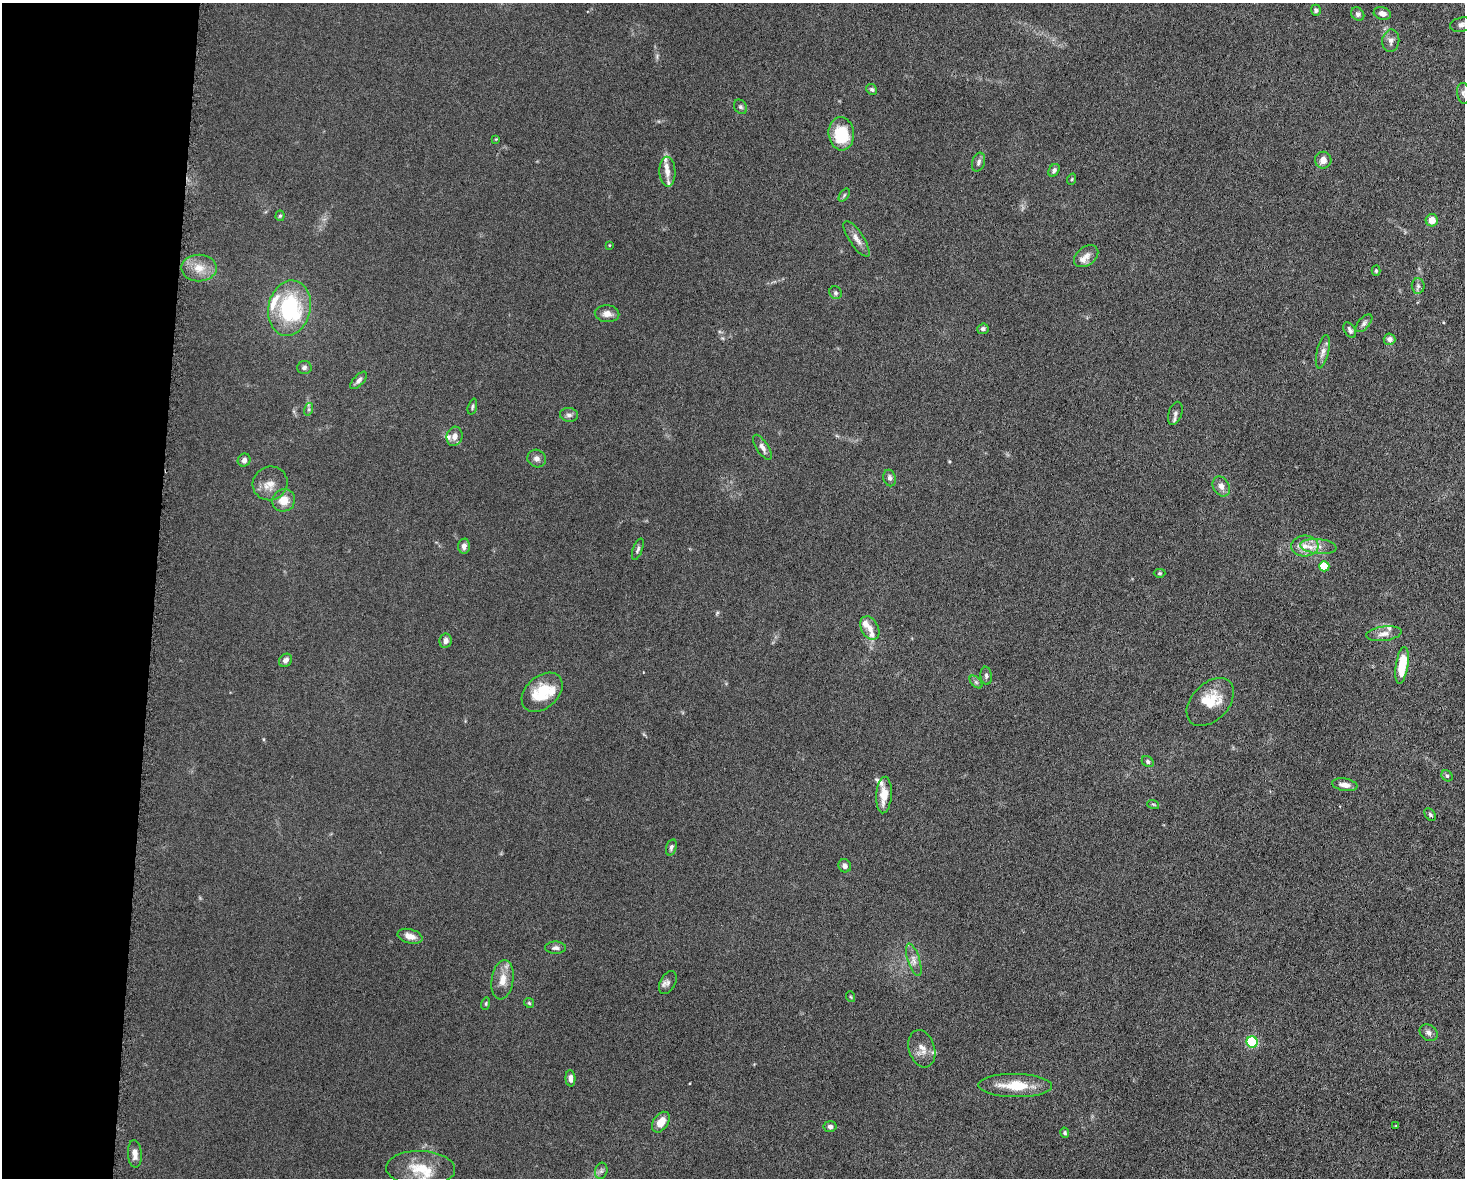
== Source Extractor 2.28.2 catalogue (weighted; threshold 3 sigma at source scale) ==
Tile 4 of 3 x 4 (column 1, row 2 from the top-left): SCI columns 230-1692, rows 2360-3535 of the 4746 x 4720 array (HDU 1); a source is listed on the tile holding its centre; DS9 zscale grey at full resolution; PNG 1467 x 1180 px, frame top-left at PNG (2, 3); each listed source drawn as its Kron ellipse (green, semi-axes under 4 px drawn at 4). Shown black and unused: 10% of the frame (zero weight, under 5 of 10 exposures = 2% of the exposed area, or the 3 px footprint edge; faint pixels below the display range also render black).
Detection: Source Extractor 2.28.2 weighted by HDU 2 'WHT'; one run over the whole footprint, this tile lists its part. Background 0.023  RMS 0.0021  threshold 0.00866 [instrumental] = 3 sigma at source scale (4.09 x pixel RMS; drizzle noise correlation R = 1.36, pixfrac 0.8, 0.05/0.05 arcsec/px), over >= 5 px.
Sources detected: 102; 1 inside a brighter object's white glare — neither listed nor drawn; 12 inside a brighter listed object's ellipse — not listed separately; the other 89 listed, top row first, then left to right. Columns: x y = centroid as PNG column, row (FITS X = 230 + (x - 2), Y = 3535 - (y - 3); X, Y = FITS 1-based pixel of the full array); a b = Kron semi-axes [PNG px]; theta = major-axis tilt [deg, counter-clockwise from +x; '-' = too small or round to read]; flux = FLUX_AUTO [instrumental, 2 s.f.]
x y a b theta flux
1316 10 5 5 - 0.46
1382 13 9 6 -15 1.1
1358 14 7 6 - 0.55
1461 25 11 7 12 1
1391 41 11 8 82 0.93
872 89 6 5 - 0.39
1464 93 10 6 -82 0.56
740 107 7 6 - 0.42
841 134 17 12 -84 7.4
496 139 4 4 - 0.15
1323 160 8 8 - 1.3
978 162 9 6 73 0.64
1054 170 7 5 56 0.53
667 172 15 8 -88 1.3
1072 179 6 3 71 0.21
844 195 7 4 53 0.31
280 216 5 4 - 0.27
1432 220 6 6 - 2.1
857 239 21 7 -56 1.5
609 245 4 2 - 0.13
1086 256 13 9 38 1.5
199 268 18 13 -1 2.9
1376 271 5 4 - 0.27
1418 286 8 6 -88 0.51
836 293 7 6 - 0.42
289 308 28 21 77 16
607 314 12 8 -4 1.2
1364 323 11 5 49 0.54
983 329 5 5 - 0.53
1350 330 8 5 -60 0.56
1389 339 6 5 - 0.97
1323 352 17 6 77 1.1
304 367 7 6 - 0.54
359 380 11 5 47 0.68
472 407 8 4 73 0.35
309 409 6 4 72 0.3
1175 413 12 6 72 0.69
569 415 9 7 -6 0.65
454 436 10 8 74 1.3
762 447 14 6 -57 0.96
537 459 9 8 - 0.84
244 460 6 6 - 0.79
890 478 8 6 -76 0.61
270 483 17 17 - 2.4
1221 486 11 8 -60 1.2
284 500 12 11 - 2.6
464 546 7 6 - 0.93
1305 546 14 10 5 2.3
1318 546 18 7 -6 1.8
638 549 11 4 70 0.46
1324 566 5 5 - 6.4
1160 573 6 4 -1 0.3
870 628 12 8 -61 1.4
1384 634 18 7 7 1.4
446 641 7 6 - 0.81
285 660 7 6 - 0.83
1402 665 18 6 81 6.1
986 676 9 5 -83 0.45
976 682 8 4 -45 0.4
542 692 23 16 41 6.2
1210 702 28 18 46 5.2
1148 762 6 5 - 0.44
1447 776 6 5 - 0.32
1345 785 13 6 -9 1.3
884 795 18 7 86 2.8
1153 804 6 3 -18 0.22
1430 815 7 5 -51 0.34
671 847 8 5 73 0.46
845 866 7 6 - 0.75
410 936 13 7 -15 1.6
555 948 10 6 -1 0.71
914 960 17 6 -72 1.1
503 980 20 11 81 2.4
668 983 12 7 61 0.79
851 997 5 3 - 0.19
529 1003 5 4 - 0.26
486 1004 6 4 73 0.24
1429 1033 10 7 -35 0.75
1252 1042 5 5 - 20
922 1049 19 13 -73 2.1
570 1078 8 5 -87 0.8
1015 1085 37 11 -1 5.5
661 1122 11 7 55 2.3
830 1126 6 5 - 0.66
1396 1126 3 2 - 0.13
1065 1133 5 4 - 0.35
135 1154 14 7 -86 1.4
421 1168 34 17 -2 5.6
601 1171 8 6 76 0.52
Isophote crosses this tile's border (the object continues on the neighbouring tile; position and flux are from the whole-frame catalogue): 2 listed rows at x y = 1461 25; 1464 93